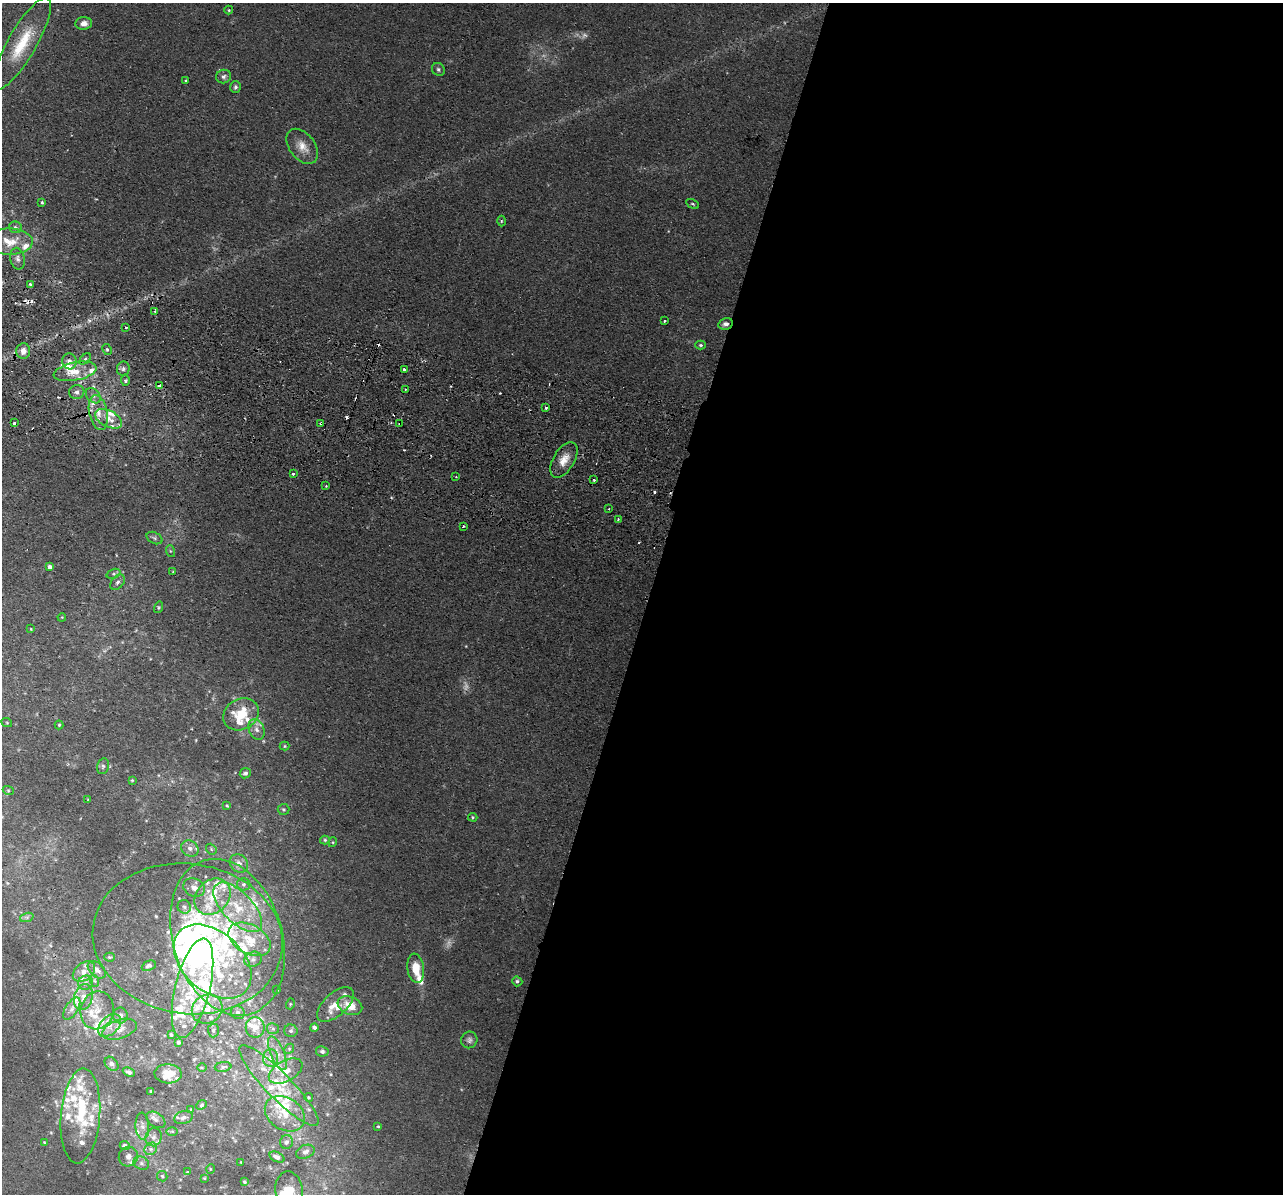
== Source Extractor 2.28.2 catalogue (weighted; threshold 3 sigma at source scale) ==
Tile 12 of 4 x 4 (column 4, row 3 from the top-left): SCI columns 3861-5141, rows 1500-2691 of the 5159 x 5259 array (HDU 1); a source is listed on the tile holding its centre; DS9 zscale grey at full resolution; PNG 1285 x 1196 px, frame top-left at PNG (2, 3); each listed source drawn as its Kron ellipse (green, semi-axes under 4 px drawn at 4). Shown black and unused: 50% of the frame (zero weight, under 2 of 3 exposures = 3% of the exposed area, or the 3 px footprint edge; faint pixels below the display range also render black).
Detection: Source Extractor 2.28.2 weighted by HDU 2 'WHT'; one run over the whole footprint, this tile lists its part. Background 0.0203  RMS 0.0052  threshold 0.0234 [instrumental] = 3 sigma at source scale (4.5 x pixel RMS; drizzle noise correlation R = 1.50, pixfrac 1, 0.05/0.05 arcsec/px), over >= 5 px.
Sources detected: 232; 3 too faint to see at this stretch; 3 inside a brighter object's white glare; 12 cosmic-ray / hot-pixel residue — neither listed nor drawn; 63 inside a brighter listed object's ellipse — not listed separately; the other 151 listed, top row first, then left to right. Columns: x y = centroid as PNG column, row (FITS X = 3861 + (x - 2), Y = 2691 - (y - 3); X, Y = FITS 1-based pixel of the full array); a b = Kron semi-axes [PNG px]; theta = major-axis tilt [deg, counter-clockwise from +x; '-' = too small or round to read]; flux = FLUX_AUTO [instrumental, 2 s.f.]
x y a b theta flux
229 10 4 4 - 0.53
84 23 8 6 6 3.3
22 43 52 14 60 22
438 69 7 6 - 1.1
224 76 8 6 17 1.7
186 80 3 2 - 0.59
235 87 6 5 - 1
302 146 20 12 -53 6.3
42 202 3 3 - 0.73
693 204 7 4 -27 0.69
501 221 5 3 - 0.46
15 227 6 5 - 1.1
10 242 23 13 -1 9.1
18 259 11 7 -78 2.1
30 284 3 3 - 0.99
155 311 4 4 - 0.87
664 321 3 2 - 0.85
726 324 7 6 - 2.1
126 327 3 2 - 1.2
701 345 5 4 - 0.82
107 350 6 4 -62 0.92
23 351 8 7 - 3.4
85 359 7 4 45 1.1
69 361 8 7 - 2.4
123 369 7 6 - 1.4
404 369 3 3 - 1.7
75 371 22 9 11 8.1
125 381 5 4 - 0.92
160 386 4 3 - 3
405 389 3 2 - 0.86
77 392 7 7 - 2
93 396 9 6 -49 1.7
546 408 3 3 - 1.1
98 412 18 9 -79 6.6
109 419 14 8 -27 5.5
14 423 3 3 - 2.6
321 423 3 3 - 1.1
400 423 3 2 - 0.46
564 460 19 10 59 6.6
293 474 3 3 - 1.2
456 477 3 2 - 0.41
594 480 3 2 - 0.57
326 486 2 2 - 0.53
609 509 3 2 - 0.68
618 519 3 2 - 0.53
463 526 3 3 - 1.1
154 538 8 5 -28 1.3
170 551 6 4 -71 0.69
50 567 4 4 - 1.9
173 572 3 3 - 0.42
114 574 7 4 19 0.99
118 582 9 6 50 1.7
159 607 6 4 73 0.64
62 617 4 3 - 0.46
31 629 3 3 - 0.4
241 714 18 15 30 16
7 723 5 3 - 0.44
59 725 4 4 - 0.66
257 729 11 7 -68 3
285 746 5 4 - 0.62
103 766 8 6 77 1.3
245 773 6 5 - 1.4
132 780 3 3 - 0.48
8 790 5 3 - 0.55
88 799 4 2 - 0.3
227 806 4 3 - 0.55
283 809 6 5 - 0.83
473 817 5 4 - 0.64
325 840 5 4 - 0.81
333 842 5 3 - 0.44
190 848 9 7 -35 2.9
211 849 6 4 -49 0.81
239 864 10 8 -45 3.6
244 884 7 6 - 1.4
194 888 11 8 -26 3.6
212 897 20 16 46 12
184 907 7 6 - 1.8
238 907 31 15 -46 20
27 917 7 4 18 1
227 937 80 54 -73 130
188 939 95 75 -8 180
250 939 23 14 -29 14
109 957 5 4 - 0.68
253 959 9 7 26 2.3
213 962 45 30 -42 52
149 966 7 5 24 1.3
416 968 15 8 -81 8.5
97 970 10 7 -43 3.1
84 972 12 8 38 4.4
95 981 6 4 -70 0.78
517 981 5 5 - 1.1
86 983 7 7 - 2
192 988 51 17 76 32
277 990 3 3 - 1.1
83 997 13 9 76 4.8
290 1004 5 3 - 0.45
335 1004 22 11 42 8.3
350 1006 13 8 -23 8.8
72 1009 12 6 57 2.9
207 1009 16 14 34 8
97 1010 19 16 74 9.8
238 1012 7 6 - 1.6
120 1015 8 7 - 2
110 1025 13 9 44 4.9
255 1027 10 9 - 4.9
314 1027 4 4 - 1.7
120 1029 18 9 18 4.7
273 1029 6 5 - 1
213 1031 7 5 -89 1
291 1031 7 6 - 1.2
171 1035 4 3 - 0.75
469 1040 8 8 - 1.6
179 1042 4 4 - 1
289 1049 5 4 - 0.68
322 1051 6 5 - 1.1
277 1053 18 7 -68 4.3
270 1058 8 7 - 2.6
111 1064 8 6 -48 1.6
223 1067 8 5 6 1.2
202 1068 4 3 - 0.46
286 1071 18 10 29 5.8
129 1072 6 4 -22 1.2
168 1074 13 9 -2 7.3
279 1086 55 13 -46 20
151 1091 3 3 - 0.62
308 1097 4 3 - 0.5
202 1105 6 4 42 0.77
191 1110 3 3 - 0.66
285 1114 21 16 -33 11
80 1116 47 19 86 25
183 1117 10 6 16 1.9
156 1120 10 7 -34 1.7
142 1126 13 7 -87 2.6
378 1126 4 3 - 0.5
172 1131 6 4 0 0.61
154 1137 9 8 - 2.7
44 1142 4 2 - 0.39
287 1142 7 6 - 1.4
125 1146 5 4 - 1.7
151 1149 7 5 45 1.5
305 1152 9 6 23 1.9
128 1157 10 9 - 3.1
277 1157 8 4 -25 2.3
241 1162 2 2 - 0.28
141 1163 8 6 -28 1.6
210 1169 5 3 - 0.39
188 1172 3 3 - 0.74
162 1176 5 5 - 0.77
204 1178 3 3 - 0.37
245 1182 4 3 - 0.67
289 1191 19 13 -82 10
Overlapping masked pixels (flux is a lower limit): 4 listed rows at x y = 726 324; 160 386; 321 423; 400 423
Isophote crosses this tile's border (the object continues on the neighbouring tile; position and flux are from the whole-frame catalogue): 1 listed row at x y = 289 1191